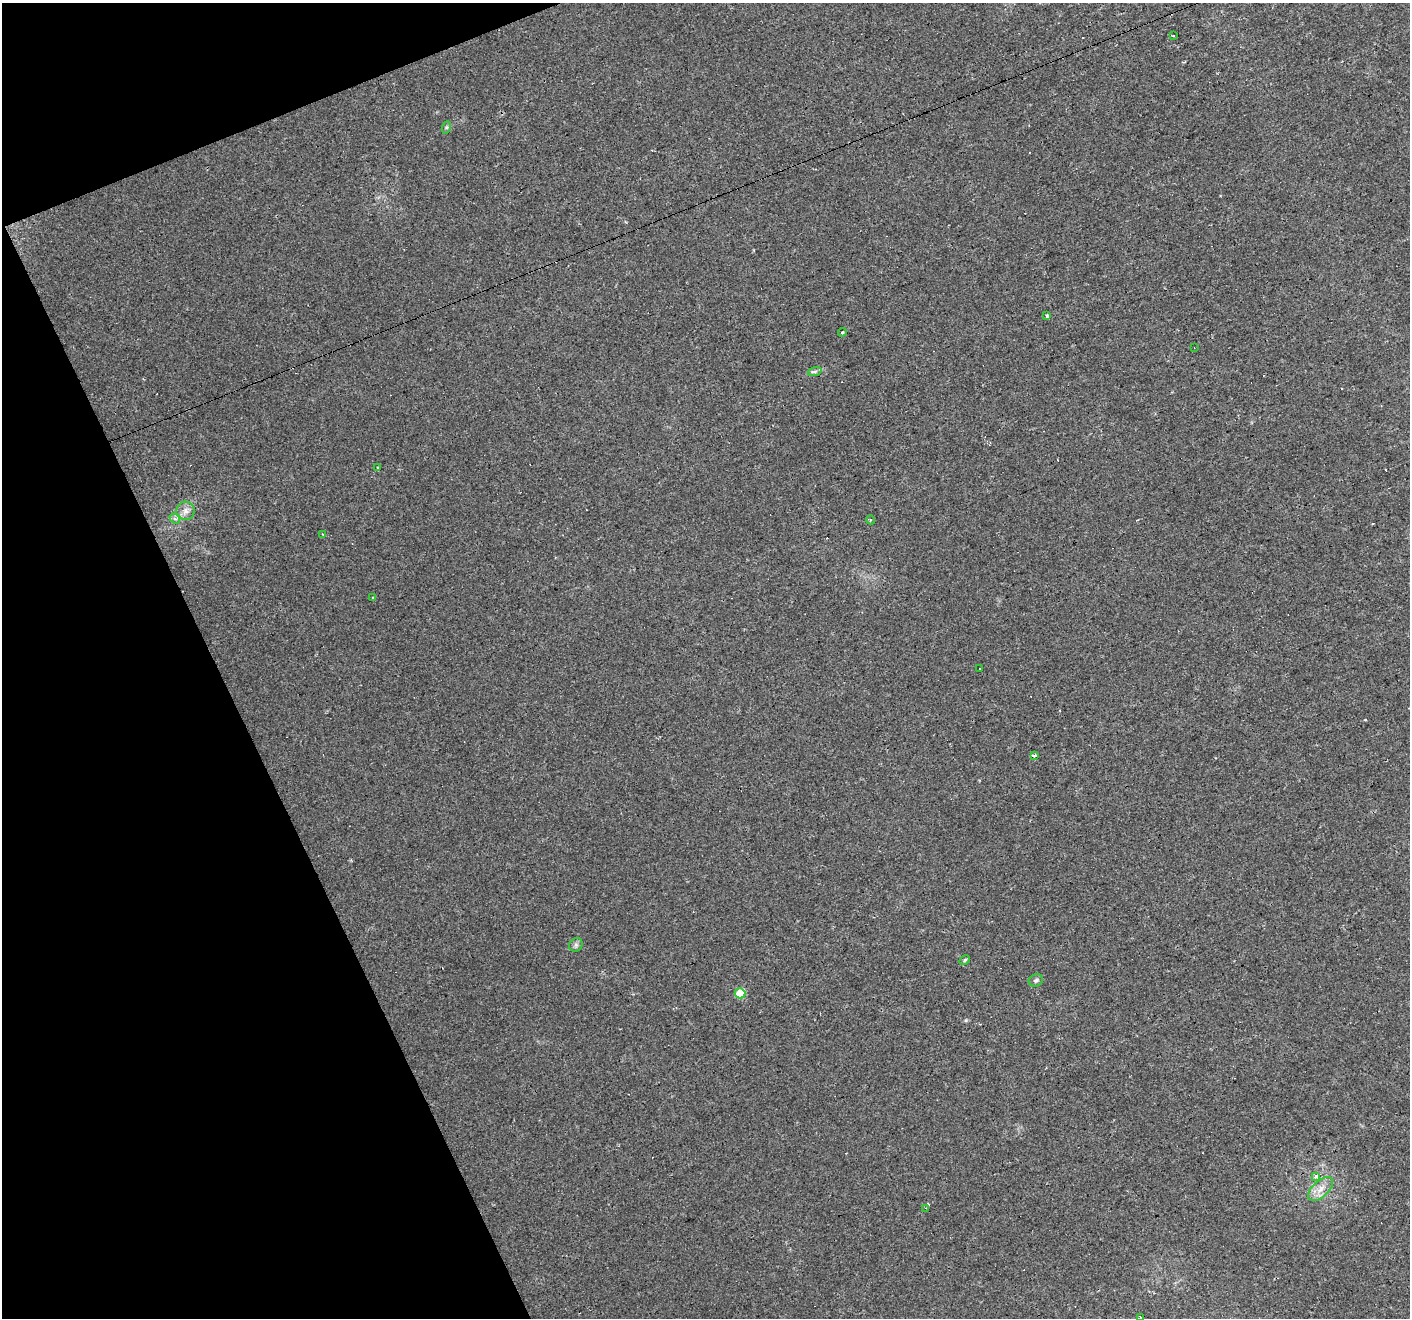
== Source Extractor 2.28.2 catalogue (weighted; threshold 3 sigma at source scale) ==
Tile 5 of 4 x 4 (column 1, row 2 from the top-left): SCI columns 1-1408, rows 2718-4033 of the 5631 x 5490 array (HDU 1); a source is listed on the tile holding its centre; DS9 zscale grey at full resolution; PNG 1412 x 1320 px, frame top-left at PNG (2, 3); each listed source drawn as its Kron ellipse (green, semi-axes under 4 px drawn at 4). Shown black and unused: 19% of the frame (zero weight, under 2 of 3 exposures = <1% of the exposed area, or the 3 px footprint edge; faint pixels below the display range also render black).
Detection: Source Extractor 2.28.2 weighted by HDU 2 'WHT'; one run over the whole footprint, this tile lists its part. Background 0.034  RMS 0.0061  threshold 0.0276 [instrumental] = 3 sigma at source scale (4.5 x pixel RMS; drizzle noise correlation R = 1.50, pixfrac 1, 0.0396/0.0396 arcsec/px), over >= 5 px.
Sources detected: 28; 6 cosmic-ray / hot-pixel residue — neither listed nor drawn; the other 22 listed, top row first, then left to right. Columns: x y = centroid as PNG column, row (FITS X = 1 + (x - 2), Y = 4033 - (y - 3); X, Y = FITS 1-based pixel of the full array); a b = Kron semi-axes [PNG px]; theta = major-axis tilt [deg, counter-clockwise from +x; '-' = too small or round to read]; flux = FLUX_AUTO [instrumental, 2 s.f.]
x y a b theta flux
1173 35 3 2 - 0.51
447 127 6 4 71 0.87
1047 316 3 3 - 16
842 332 4 3 - 0.68
1194 347 2 2 - 0.35
815 371 7 4 19 1.3
378 468 3 3 - 4.1
186 511 9 9 - 3.6
175 519 6 4 -41 1.5
871 520 4 3 - 0.59
323 535 3 2 - 1.4
372 598 3 3 - 3
979 669 3 3 - 2.5
1034 755 4 3 - 3.3
576 945 7 6 - 1.7
965 960 6 4 28 1.1
1036 980 7 6 - 1.4
740 993 5 5 - 20
1315 1176 3 3 - 3.6
1321 1189 15 8 44 5.7
926 1208 3 3 - 0.68
1140 1317 3 2 - 1.1
Isophote crosses this tile's border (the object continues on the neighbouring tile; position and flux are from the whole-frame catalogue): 1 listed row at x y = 1140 1317
Unlisted compact peaks at least as high as the median listed source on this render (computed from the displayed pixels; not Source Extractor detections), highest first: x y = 966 1020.